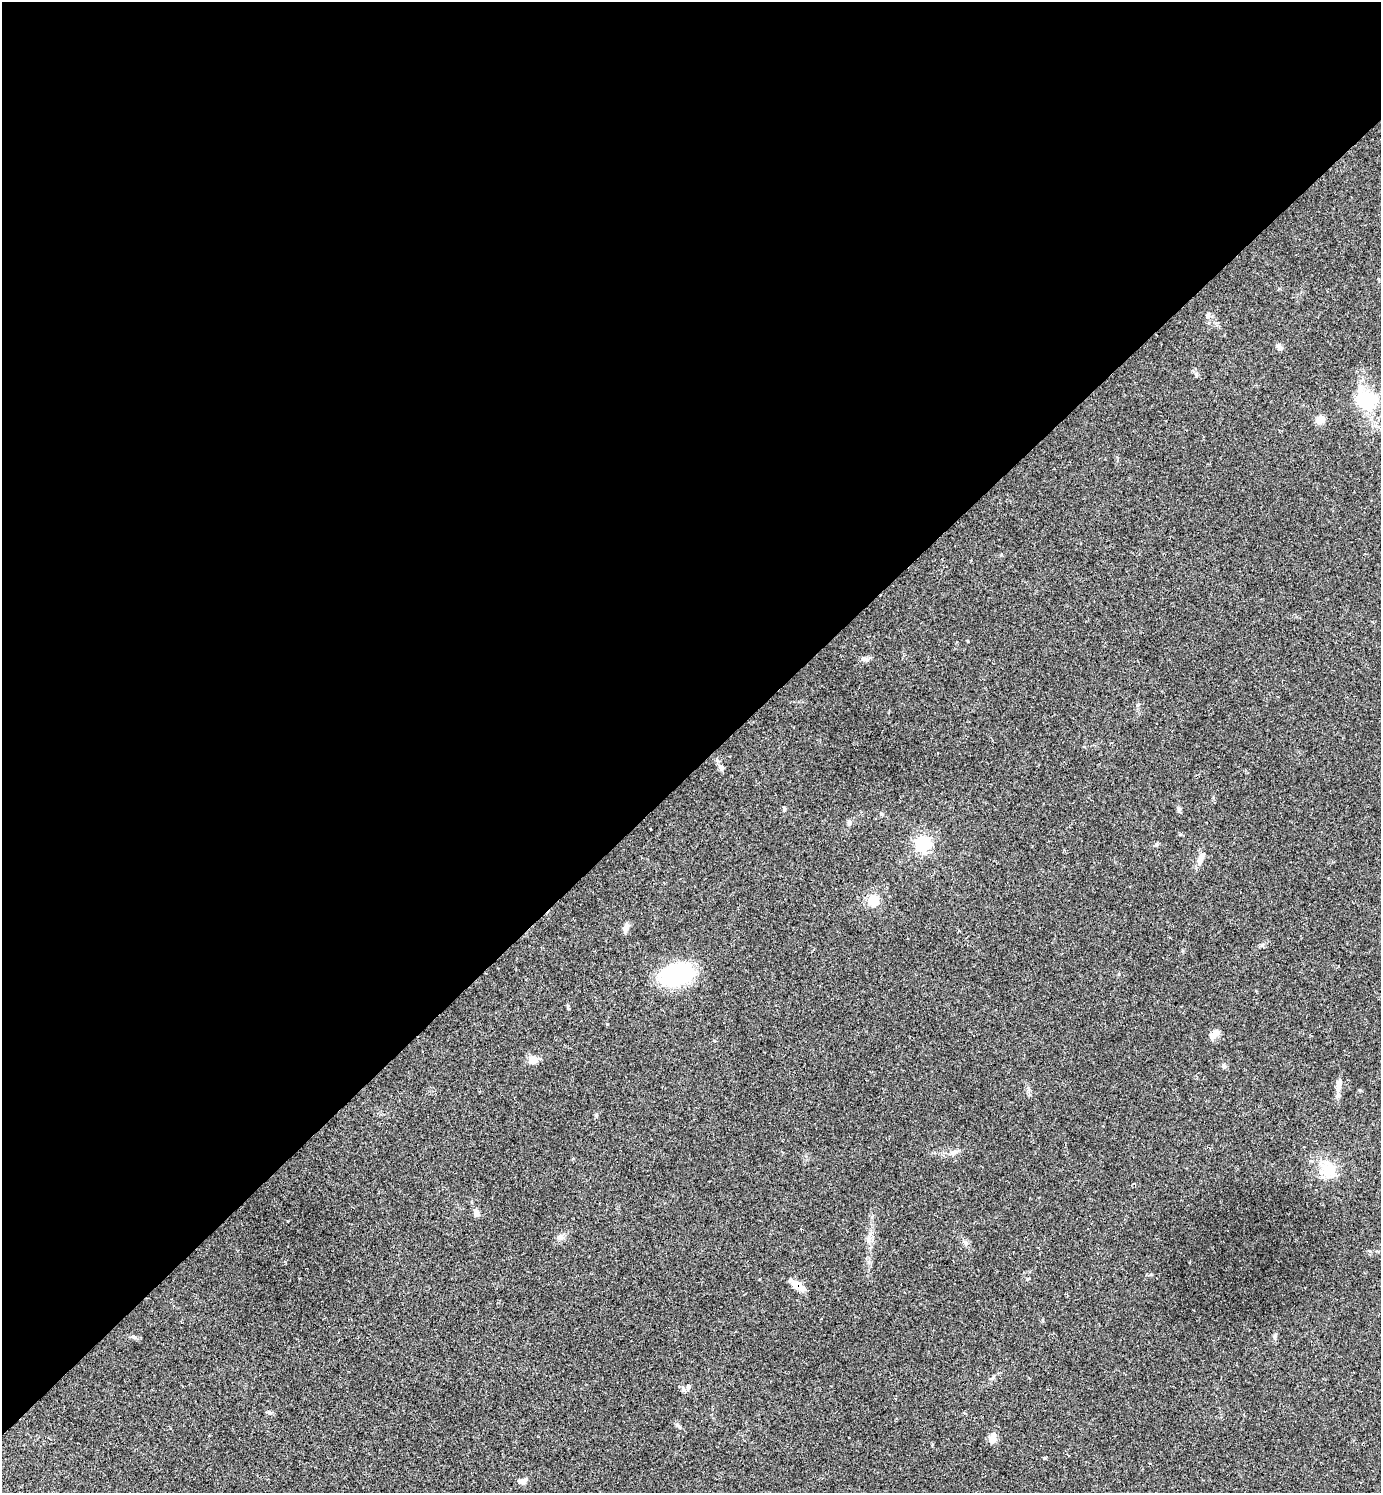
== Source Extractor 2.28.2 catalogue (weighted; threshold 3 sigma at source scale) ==
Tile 2 of 4 x 4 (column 2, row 1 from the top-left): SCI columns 1674-3052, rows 4474-5964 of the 5962 x 5964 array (HDU 1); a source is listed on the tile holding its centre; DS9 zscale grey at full resolution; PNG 1383 x 1495 px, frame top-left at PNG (2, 2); no overlay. Shown black and unused: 52% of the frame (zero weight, under 2 of 3 exposures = <1% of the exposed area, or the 3 px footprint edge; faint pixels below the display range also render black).
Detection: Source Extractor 2.28.2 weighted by HDU 2 'WHT'; one run over the whole footprint, this tile lists its part. Background 0.0346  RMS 0.0062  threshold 0.0281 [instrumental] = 3 sigma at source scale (4.5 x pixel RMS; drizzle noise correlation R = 1.50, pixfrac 1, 0.05/0.05 arcsec/px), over >= 5 px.
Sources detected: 31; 1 cosmic-ray / hot-pixel residue — not listed; the other 30 listed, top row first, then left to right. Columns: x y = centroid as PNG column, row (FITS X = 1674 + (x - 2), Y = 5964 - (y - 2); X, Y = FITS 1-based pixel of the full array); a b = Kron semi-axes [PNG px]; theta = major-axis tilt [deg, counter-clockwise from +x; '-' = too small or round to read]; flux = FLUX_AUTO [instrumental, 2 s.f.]
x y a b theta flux
1208 315 8 5 62 1.5
1279 347 8 6 -66 2.1
1366 400 16 14 -36 37
1320 420 9 8 - 5.3
864 659 11 5 7 1.9
721 768 8 7 - 1.9
784 809 6 4 -90 0.76
1179 809 6 5 - 1.2
849 823 7 5 88 1.4
923 844 6 6 - 160
1201 859 15 7 65 4.9
873 900 11 11 - 8.7
626 928 11 6 71 3.1
677 975 35 22 19 53
1214 1034 14 7 25 3.8
533 1060 11 10 - 4.4
1224 1066 6 5 - 1.2
1338 1087 24 6 83 4.5
1328 1170 24 20 55 15
476 1213 9 6 -85 2.8
560 1237 10 7 41 2.6
869 1239 7 4 71 1.6
965 1243 7 5 -59 1.5
1027 1279 6 4 88 0.67
801 1288 23 7 -36 6.8
133 1337 10 4 -26 1.4
1275 1337 9 4 83 1.3
688 1387 8 7 - 1.9
992 1439 6 5 - 15
523 1481 10 6 12 2.9
Overlapping masked pixels (flux is a lower limit): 1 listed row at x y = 801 1288
Unlisted compact peaks at least as high as the median listed source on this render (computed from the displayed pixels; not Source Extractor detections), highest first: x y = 1262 945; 607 1024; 1001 555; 1370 1251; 596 1115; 677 1425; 881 814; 1180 834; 968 641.